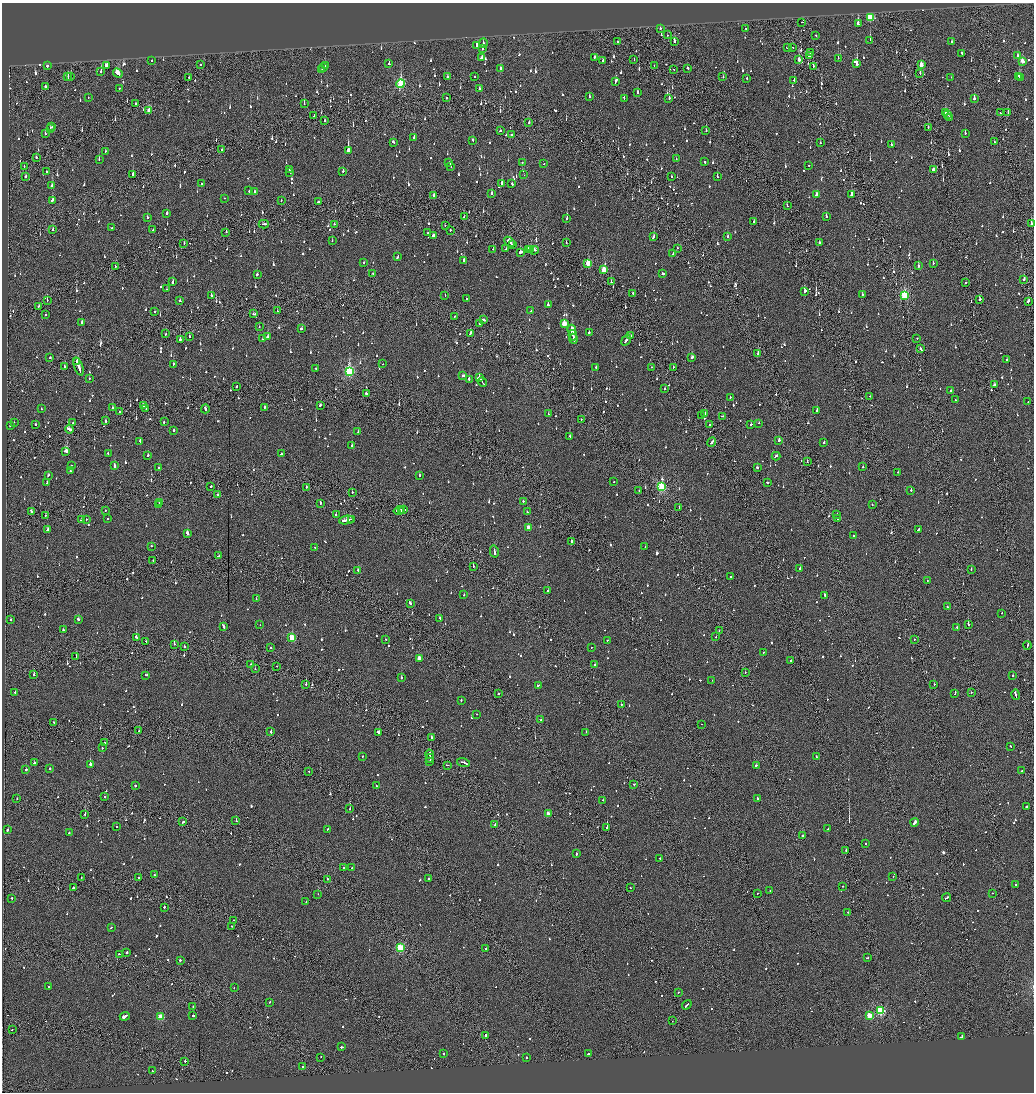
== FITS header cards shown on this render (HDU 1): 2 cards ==
NAXIS1  =                 2064
NAXIS2  =                 2180

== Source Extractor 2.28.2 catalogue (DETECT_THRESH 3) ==
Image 2064 x 2180 px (HDU 1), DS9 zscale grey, zoomed out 1/2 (1 PNG px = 2 x 2 image px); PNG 1036 x 1094 px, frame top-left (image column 1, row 2179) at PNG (2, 3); each listed source drawn as its Kron ellipse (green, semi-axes under 4 px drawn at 4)
Background -0.108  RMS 0.066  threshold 0.198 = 3 sigma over >= 5 px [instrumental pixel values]
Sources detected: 1569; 103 cannot appear on this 1/2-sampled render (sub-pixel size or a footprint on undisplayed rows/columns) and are neither listed nor drawn; of the other 1466, the 500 brightest by FLUX_AUTO listed and drawn (966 fainter detections omitted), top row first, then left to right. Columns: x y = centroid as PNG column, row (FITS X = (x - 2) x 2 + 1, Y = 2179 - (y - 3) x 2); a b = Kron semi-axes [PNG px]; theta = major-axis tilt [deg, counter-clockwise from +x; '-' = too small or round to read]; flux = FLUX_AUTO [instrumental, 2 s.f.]
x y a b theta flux
870 17 3 3 - 770
802 22 2 1 - 110
858 24 3 2 - 320
660 28 2 2 - 210
746 28 2 1 - 69
667 35 2 2 - 85
816 35 2 2 - 60
870 40 2 2 - 120
674 41 3 2 - 300
617 42 2 1 - 81
952 42 2 2 - 61
483 43 5 2 - 290
477 45 4 2 - 310
793 47 2 1 - 88
787 48 2 1 - 100
483 49 2 2 - 55
811 53 2 1 - 87
962 53 2 2 - 160
1018 55 2 2 - 190
809 56 2 2 - 82
594 57 2 2 - 62
481 58 3 2 - 92
838 58 2 1 - 120
634 59 2 1 - 63
799 60 3 2 - 300
152 61 2 2 - 57
603 61 2 2 - 74
1022 61 3 2 - 140
389 64 2 2 - 89
857 64 4 2 - 1000
201 65 2 2 - 130
654 65 2 1 - 76
921 65 3 2 - 150
47 66 2 2 - 210
106 66 4 3 - 120
325 66 3 2 - 86
813 67 3 2 - 71
323 68 2 2 - 93
501 68 2 2 - 86
687 68 2 2 - 180
322 69 2 2 - 70
674 70 2 1 - 63
101 71 3 2 - 83
118 73 5 2 - 260
920 73 2 2 - 78
68 76 3 1 - 81
1019 76 4 2 - 170
71 77 3 2 - 120
189 77 2 1 - 67
447 77 2 2 - 99
475 77 2 2 - 100
723 77 2 2 - 93
951 77 2 2 - 110
1020 77 2 2 - 120
747 79 2 2 - 91
794 80 2 2 - 73
615 81 4 2 - 280
401 84 4 3 - 1100
46 86 2 2 - 410
119 88 2 2 - 72
479 88 2 2 - 63
637 92 2 2 - 110
88 97 2 2 - 68
590 97 3 2 - 57
446 98 2 2 - 72
624 98 3 2 - 100
669 98 2 2 - 81
974 98 2 2 - 180
304 103 2 1 - 58
135 104 3 1 - 60
149 111 3 2 - 89
945 113 4 2 - 250
1000 113 2 2 - 120
1008 113 2 1 - 64
947 114 2 2 - 160
314 115 2 2 - 190
949 117 3 2 - 120
325 121 3 2 - 120
529 123 2 1 - 150
52 127 2 2 - 110
928 127 2 2 - 80
50 128 2 2 - 190
500 131 2 2 - 68
706 131 2 2 - 76
965 133 2 2 - 82
45 134 2 2 - 68
512 135 2 2 - 56
414 137 3 2 - 180
473 140 2 2 - 88
393 142 3 2 - 120
994 142 2 1 - 57
820 143 2 1 - 110
891 144 2 2 - 56
221 150 2 2 - 69
105 151 3 2 - 78
348 151 3 2 - 2100
36 157 2 2 - 100
676 159 2 2 - 76
99 160 2 2 - 180
449 162 2 2 - 77
522 162 2 2 - 77
705 162 2 2 - 220
544 164 2 2 - 65
809 165 2 2 - 72
24 166 2 1 - 66
451 166 3 2 - 280
289 169 2 2 - 110
933 170 3 2 - 130
343 171 2 2 - 140
46 172 2 1 - 98
290 172 2 2 - 110
133 175 2 2 - 170
524 175 2 2 - 100
26 176 2 2 - 170
671 176 2 2 - 56
717 177 2 2 - 82
202 183 2 2 - 73
502 184 3 2 - 280
512 184 2 2 - 58
52 186 2 2 - 790
249 191 2 2 - 310
254 192 2 2 - 160
492 193 2 2 - 400
817 195 3 2 - 91
852 195 3 2 - 140
434 196 2 2 - 160
224 198 2 1 - 55
52 200 3 2 - 190
281 200 2 1 - 77
319 202 3 2 - 94
787 206 2 2 - 57
167 213 2 2 - 100
826 216 2 2 - 81
464 217 2 2 - 99
147 218 2 2 - 76
567 218 3 2 - 270
754 222 2 2 - 88
264 224 5 2 - 180
334 224 2 2 - 140
1032 224 3 3 - 650
445 225 2 2 - 96
112 228 2 2 - 70
53 229 3 2 - 58
152 230 3 2 - 79
450 230 2 2 - 97
226 232 2 1 - 76
427 233 2 2 - 61
433 235 3 2 - 190
728 236 2 2 - 94
654 237 3 2 - 240
332 241 2 2 - 100
509 242 6 2 -46 290
184 243 2 1 - 71
566 243 2 1 - 57
819 243 2 2 - 60
513 245 2 1 - 71
678 248 2 2 - 59
493 249 2 1 - 58
506 249 2 2 - 85
528 249 3 2 - 170
531 250 2 2 - 70
534 250 5 2 - 140
520 252 3 2 - 430
673 254 2 1 - 99
398 257 4 2 - 110
464 260 2 2 - 150
364 262 2 2 - 100
588 263 3 3 - 380
933 263 2 2 - 180
918 266 2 2 - 150
115 267 2 1 - 89
604 270 3 3 - 290
373 273 2 2 - 87
662 274 3 2 - 210
257 275 2 2 - 110
1024 279 2 2 - 140
173 282 3 2 - 110
611 282 2 2 - 70
966 282 2 1 - 110
167 289 2 2 - 81
805 291 4 2 - 150
633 293 2 1 - 110
862 294 2 2 - 99
211 295 2 2 - 62
445 295 2 2 - 120
904 295 4 3 - 860
467 299 2 2 - 77
180 300 2 2 - 66
980 300 2 2 - 85
47 301 2 1 - 61
1028 301 3 2 - 140
548 305 2 2 - 160
38 306 2 2 - 80
155 311 2 2 - 67
277 311 2 2 - 71
531 311 2 2 - 99
46 314 2 2 - 67
254 314 3 2 - 62
454 316 2 2 - 63
483 320 4 2 - 130
82 323 3 2 - 200
480 324 2 2 - 72
564 324 3 3 - 340
259 326 2 2 - 58
301 329 3 2 - 110
572 330 5 2 - 2100
589 332 2 2 - 240
470 333 2 2 - 94
166 334 2 2 - 60
573 335 5 2 - 2500
189 336 2 2 - 63
630 336 3 2 - 130
268 337 2 2 - 150
917 338 2 2 - 71
180 339 2 2 - 360
263 339 4 2 - 100
573 339 5 2 - 2600
626 340 6 2 53 270
921 349 3 2 - 160
758 353 3 2 - 440
692 357 3 2 - 160
50 358 2 2 - 240
1007 360 2 2 - 77
77 362 3 2 - 120
173 364 2 2 - 60
383 364 2 1 - 60
79 366 9 2 -71 440
64 367 3 2 - 66
596 367 2 2 - 78
651 367 2 1 - 120
673 367 2 1 - 120
316 368 2 1 - 65
349 371 4 3 - 1700
463 376 3 2 - 74
89 378 2 2 - 56
479 378 4 2 - 330
469 380 3 2 - 140
482 382 5 2 - 210
994 385 3 2 - 410
237 386 2 1 - 66
665 389 2 2 - 60
951 391 2 2 - 58
366 394 2 2 - 290
870 396 2 1 - 63
730 397 2 2 - 82
955 400 2 2 - 57
1028 402 2 2 - 100
143 405 2 2 - 58
320 405 2 2 - 260
264 407 2 2 - 69
113 408 2 2 - 140
146 408 2 2 - 140
41 409 2 2 - 70
205 409 4 2 - 160
817 410 2 2 - 120
119 412 2 2 - 68
705 413 2 2 - 55
548 414 2 2 - 63
702 416 3 1 - 56
722 416 3 2 - 140
581 419 2 2 - 66
106 421 2 2 - 150
14 422 2 2 - 61
164 422 2 2 - 72
73 423 3 2 - 97
759 423 2 2 - 59
35 424 2 2 - 200
751 424 2 2 - 62
710 425 2 2 - 77
10 426 2 2 - 230
69 429 4 2 - 250
174 430 2 2 - 420
358 432 2 2 - 57
570 436 2 2 - 59
779 440 2 2 - 240
140 441 3 2 - 59
711 442 5 2 - 660
824 442 2 2 - 98
352 446 2 2 - 56
66 451 3 3 - 330
108 454 2 2 - 56
281 454 2 2 - 210
148 455 2 2 - 76
776 456 4 2 - 120
807 462 2 1 - 160
71 466 2 2 - 65
115 466 3 2 - 120
757 467 2 2 - 86
863 467 2 2 - 60
159 468 3 2 - 230
70 471 3 2 - 290
898 472 2 2 - 65
48 475 2 2 - 55
419 475 2 2 - 140
47 482 2 2 - 130
613 482 2 2 - 81
767 482 2 2 - 410
211 486 2 2 - 210
306 487 2 2 - 66
662 487 3 3 - 1200
911 490 2 2 - 66
639 491 2 1 - 210
352 492 2 2 - 80
218 495 2 2 - 660
523 501 2 2 - 250
159 502 2 2 - 66
320 503 3 2 - 77
159 504 2 2 - 59
872 505 2 2 - 110
679 507 2 2 - 100
105 510 2 1 - 78
402 510 2 2 - 150
404 510 2 2 - 70
399 511 5 1 - 200
31 512 3 2 - 300
527 512 2 2 - 63
837 514 2 2 - 92
45 515 2 1 - 77
336 515 2 2 - 170
86 519 2 1 - 130
108 519 2 2 - 56
351 519 4 1 - 170
838 519 2 2 - 83
81 520 2 2 - 95
346 520 7 2 10 380
528 528 3 2 - 190
919 529 2 2 - 270
48 530 2 2 - 160
187 533 3 2 - 380
853 536 2 2 - 150
571 541 2 1 - 150
152 546 2 2 - 70
315 547 2 2 - 160
645 547 2 2 - 57
494 551 6 2 -76 220
218 556 3 2 - 62
153 560 2 2 - 59
473 566 2 2 - 440
800 568 2 2 - 63
358 570 3 2 - 82
971 570 2 2 - 78
731 576 2 2 - 280
927 581 2 2 - 67
548 591 2 2 - 550
464 595 2 2 - 62
825 595 2 2 - 120
256 599 2 1 - 240
410 604 3 2 - 100
947 607 2 1 - 290
1002 613 2 2 - 65
440 618 2 2 - 78
78 619 3 2 - 99
10 620 2 2 - 99
968 624 2 2 - 260
260 625 2 1 - 110
223 626 4 2 - 200
957 627 2 2 - 58
63 630 2 2 - 59
719 631 2 1 - 60
136 637 3 2 - 310
716 637 2 2 - 56
292 638 3 3 - 570
385 639 2 2 - 63
914 639 2 1 - 62
607 640 2 2 - 140
146 641 2 2 - 83
174 644 2 2 - 58
1027 645 4 2 - 450
184 646 2 2 - 210
271 647 2 2 - 81
591 647 2 1 - 76
763 652 2 1 - 61
76 657 2 1 - 160
419 658 3 2 - 210
791 660 2 2 - 60
250 664 2 2 - 68
594 665 2 2 - 240
276 666 2 2 - 100
255 669 2 2 - 55
745 672 2 1 - 58
33 674 2 2 - 95
145 675 3 1 - 160
1013 676 2 2 - 170
401 678 2 2 - 120
712 680 2 2 - 77
306 684 2 1 - 76
934 684 2 1 - 170
538 685 3 2 - 98
971 692 2 2 - 66
15 693 2 2 - 75
955 693 2 2 - 95
499 694 2 2 - 74
1015 695 5 2 - 280
461 700 2 2 - 81
621 704 2 2 - 57
476 714 2 1 - 200
541 720 2 2 - 57
54 722 2 1 - 78
702 724 2 2 - 210
139 731 2 2 - 120
271 732 2 2 - 180
379 732 3 2 - 400
586 732 2 2 - 240
431 737 2 2 - 160
104 743 2 2 - 100
1010 746 2 2 - 73
102 748 2 2 - 73
430 754 4 2 - 240
362 756 2 2 - 60
816 757 2 2 - 97
430 758 4 1 - 190
430 761 3 1 - 81
463 762 6 2 -17 280
34 763 2 2 - 220
90 764 2 2 - 1300
447 765 3 2 - 92
757 765 4 2 - 190
50 768 2 2 - 84
26 769 2 1 - 320
309 771 2 2 - 66
1022 771 3 2 - 63
634 784 2 1 - 160
135 786 2 2 - 81
376 786 2 2 - 55
105 797 2 2 - 77
758 798 2 2 - 140
17 799 2 2 - 74
603 800 2 1 - 280
1026 806 2 2 - 310
350 809 2 1 - 170
548 813 3 2 - 120
85 814 2 2 - 210
236 821 2 2 - 140
183 822 3 2 - 110
915 822 4 2 - 1100
495 825 3 2 - 120
116 827 2 2 - 64
607 827 3 2 - 5100
828 828 2 1 - 240
328 829 2 2 - 66
7 830 2 2 - 110
69 832 2 2 - 74
802 835 2 1 - 81
866 843 2 2 - 88
846 850 2 1 - 110
576 853 3 2 - 120
660 858 2 2 - 100
343 868 2 2 - 200
352 868 2 1 - 86
154 875 2 2 - 70
893 876 2 2 - 66
139 877 2 2 - 72
81 878 2 2 - 57
327 879 2 2 - 200
429 879 2 2 - 130
1016 885 3 2 - 150
843 886 2 2 - 61
73 888 2 2 - 100
630 888 2 2 - 56
770 890 2 2 - 57
757 893 2 2 - 68
992 893 2 2 - 64
318 894 2 1 - 62
12 898 2 2 - 72
946 898 4 2 - 110
306 902 2 2 - 59
164 907 2 2 - 91
848 912 2 2 - 71
234 920 3 1 - 140
232 926 2 2 - 55
111 927 2 1 - 91
400 948 3 3 - 920
485 948 2 2 - 64
127 952 2 2 - 70
119 954 2 2 - 65
867 958 2 2 - 100
180 960 2 2 - 330
49 987 2 2 - 130
234 988 2 2 - 71
678 992 2 2 - 200
270 1002 2 2 - 71
687 1005 5 2 - 200
193 1007 2 2 - 81
880 1011 3 3 - 1300
193 1015 2 2 - 160
869 1015 3 2 - 290
125 1016 5 2 - 1200
161 1017 3 3 - 420
672 1021 2 1 - 56
12 1030 2 2 - 85
485 1035 2 2 - 410
961 1037 4 2 - 320
342 1047 3 2 - 110
444 1053 2 2 - 100
589 1054 3 2 - 110
321 1057 2 1 - 64
526 1057 2 2 - 180
185 1061 2 2 - 220
303 1067 3 2 - 75
152 1071 2 1 - 69
At the frame edge (FLAGS 8, measured only in part): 1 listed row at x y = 1032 224
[966 fainter detections neither listed nor drawn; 103 sub-pixel or undisplayed-footprint detections neither listed nor drawn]